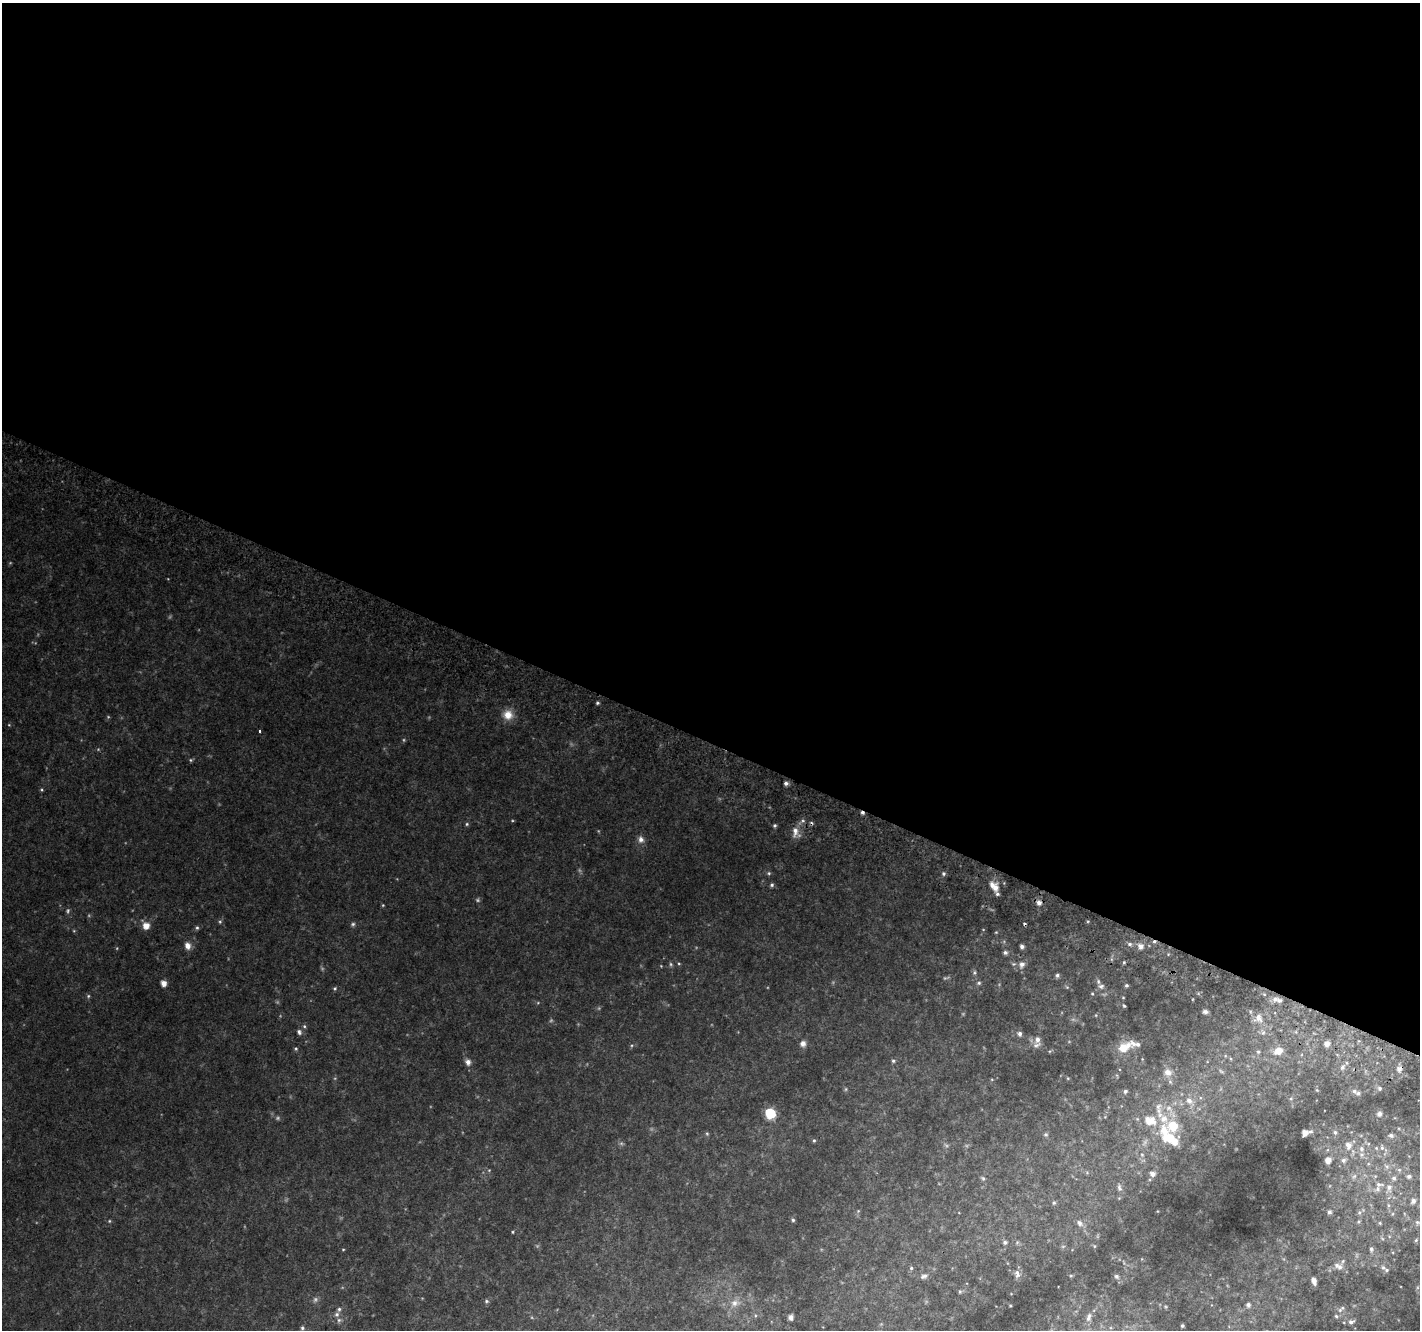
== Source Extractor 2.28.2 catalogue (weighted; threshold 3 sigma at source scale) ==
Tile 3 of 4 x 4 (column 3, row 1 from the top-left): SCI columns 2871-4288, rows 4296-5623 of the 5725 x 5871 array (HDU 1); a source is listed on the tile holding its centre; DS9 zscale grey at full resolution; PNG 1422 x 1332 px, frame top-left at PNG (2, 3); no overlay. Shown black and unused: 56% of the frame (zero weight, under 2 of 3 exposures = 2% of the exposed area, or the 3 px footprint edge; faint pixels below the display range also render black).
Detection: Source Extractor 2.28.2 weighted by HDU 2 'WHT'; one run over the whole footprint, this tile lists its part. Background 0.0861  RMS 0.012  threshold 0.0527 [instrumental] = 3 sigma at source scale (4.5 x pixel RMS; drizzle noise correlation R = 1.50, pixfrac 1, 0.0396/0.0396 arcsec/px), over >= 5 px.
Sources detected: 169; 18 too faint to see at this stretch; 3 cosmic-ray / hot-pixel residue — not listed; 19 inside a brighter listed object's ellipse — not listed separately; the other 129 listed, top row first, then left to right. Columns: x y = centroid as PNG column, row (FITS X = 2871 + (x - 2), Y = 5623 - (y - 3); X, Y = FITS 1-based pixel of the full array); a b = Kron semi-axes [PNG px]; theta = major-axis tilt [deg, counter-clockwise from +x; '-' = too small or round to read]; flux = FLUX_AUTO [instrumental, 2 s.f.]
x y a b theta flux
597 703 4 4 - 1.7
508 715 13 13 - 14
9 725 5 3 - 0.9
259 731 3 3 - 4.8
191 760 5 5 - 1.5
786 783 5 4 - 3.7
42 790 6 4 -83 1.5
862 813 6 4 -36 3.2
467 824 5 5 - 1.7
775 825 5 4 - 1.9
795 832 17 10 -76 9.8
641 839 9 7 -76 5.6
769 873 6 5 - 1.9
943 874 5 5 - 2.2
772 885 5 5 - 2.3
995 888 11 7 83 9.3
1039 903 6 5 - 5.4
383 905 4 4 - 1.1
353 924 6 5 - 2.3
146 926 7 7 - 11
197 928 5 4 - 1.8
1130 944 7 5 -2 3.3
188 946 8 6 -70 8.5
1022 946 4 4 - 3.2
1141 946 7 7 - 6.8
1005 952 5 5 - 2.6
1124 962 4 4 - 1.4
679 964 5 3 - 1.1
1022 964 9 7 68 5.2
974 973 7 4 84 2
1057 975 5 4 - 2.5
163 983 5 5 - 8.4
979 983 5 5 - 1.9
1126 985 5 4 - 2
1101 986 8 7 - 3.6
335 988 5 5 - 1.7
1092 994 5 4 - 1.2
88 996 5 4 - 1.6
1123 998 4 3 - 0.89
1275 999 9 7 -12 4.6
1124 1006 5 4 - 1.4
1205 1012 6 5 - 3.4
1096 1015 5 3 - 1
1259 1018 12 8 -63 9.1
304 1026 5 5 - 1.9
299 1032 7 6 - 3.2
1263 1033 6 4 20 2
1019 1034 6 5 - 3.6
1037 1040 9 7 71 5.6
803 1044 8 8 - 5
1327 1044 8 7 - 5.4
1124 1047 15 9 29 22
296 1048 5 5 - 1.6
1278 1051 12 10 27 11
1258 1052 6 5 - 1.7
893 1061 5 4 - 1.8
468 1062 7 6 - 6.4
1342 1067 8 6 52 3.9
1399 1069 9 8 - 4.8
1221 1071 7 4 -37 1.8
1168 1072 11 10 - 7.8
1068 1078 5 3 - 0.96
1380 1088 6 6 - 2.6
846 1089 6 4 89 1.4
1317 1090 5 4 - 1.2
1125 1091 5 4 - 2.3
1354 1091 8 6 -24 3.5
1291 1098 5 3 - 1.2
1189 1101 9 8 - 7.1
1158 1106 10 7 58 5.5
1168 1108 9 6 27 5.1
770 1113 6 6 - 93
1379 1114 6 5 - 3.4
1165 1130 22 16 -65 31
1335 1132 6 5 - 2.4
1305 1133 8 5 15 7.5
707 1134 5 5 - 1.5
1046 1135 6 5 - 1.8
1391 1135 6 5 - 2.9
814 1140 4 4 - 1.4
1348 1145 10 7 -79 7
1382 1148 7 6 - 2.9
1361 1149 8 7 - 5.2
1142 1154 6 5 - 2.2
1328 1160 5 5 - 8.1
1343 1160 7 6 - 3.3
1399 1170 6 5 - 2.1
1152 1174 6 5 - 5.4
1354 1176 7 5 44 3
1409 1176 6 5 - 2.9
983 1178 6 5 - 1.8
1394 1178 7 6 - 2.8
1379 1184 12 8 -2 6.4
1389 1187 11 8 -87 6.5
1119 1188 10 6 -81 3.8
1413 1201 7 6 - 3.7
1054 1203 6 5 - 1.9
1388 1205 6 4 -71 1.6
1329 1212 6 5 - 2.8
793 1220 4 4 - 1.8
109 1221 5 4 - 1.2
1358 1221 7 5 55 1.8
1418 1222 8 5 -9 2.5
1079 1223 9 7 -42 4.9
1380 1223 5 4 - 1.3
512 1232 4 3 - 0.96
1005 1242 6 5 - 2.6
1094 1246 5 4 - 1.2
343 1249 4 3 - 0.95
1371 1249 7 5 -89 2.8
1340 1267 10 8 -68 6.7
1383 1267 7 6 - 3
911 1268 5 5 - 1.7
1017 1274 12 7 -79 5.4
924 1276 10 6 18 3.7
1071 1276 5 3 - 1.2
1116 1276 7 6 - 2.9
1314 1281 6 4 -73 7.1
960 1291 6 5 - 1.7
486 1301 6 5 - 1.9
735 1303 14 9 8 10
1248 1305 7 6 - 3.1
1340 1310 9 5 45 3.1
337 1314 7 6 - 3.1
791 1317 5 4 - 5.4
1089 1317 12 6 74 5.7
1351 1322 6 5 - 3.3
1182 1326 3 3 - 1.7
302 1328 5 5 - 1.9
Overlapping masked pixels (flux is a lower limit): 1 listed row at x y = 862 813
Isophote crosses this tile's border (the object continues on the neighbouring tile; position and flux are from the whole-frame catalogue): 1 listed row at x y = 1418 1222